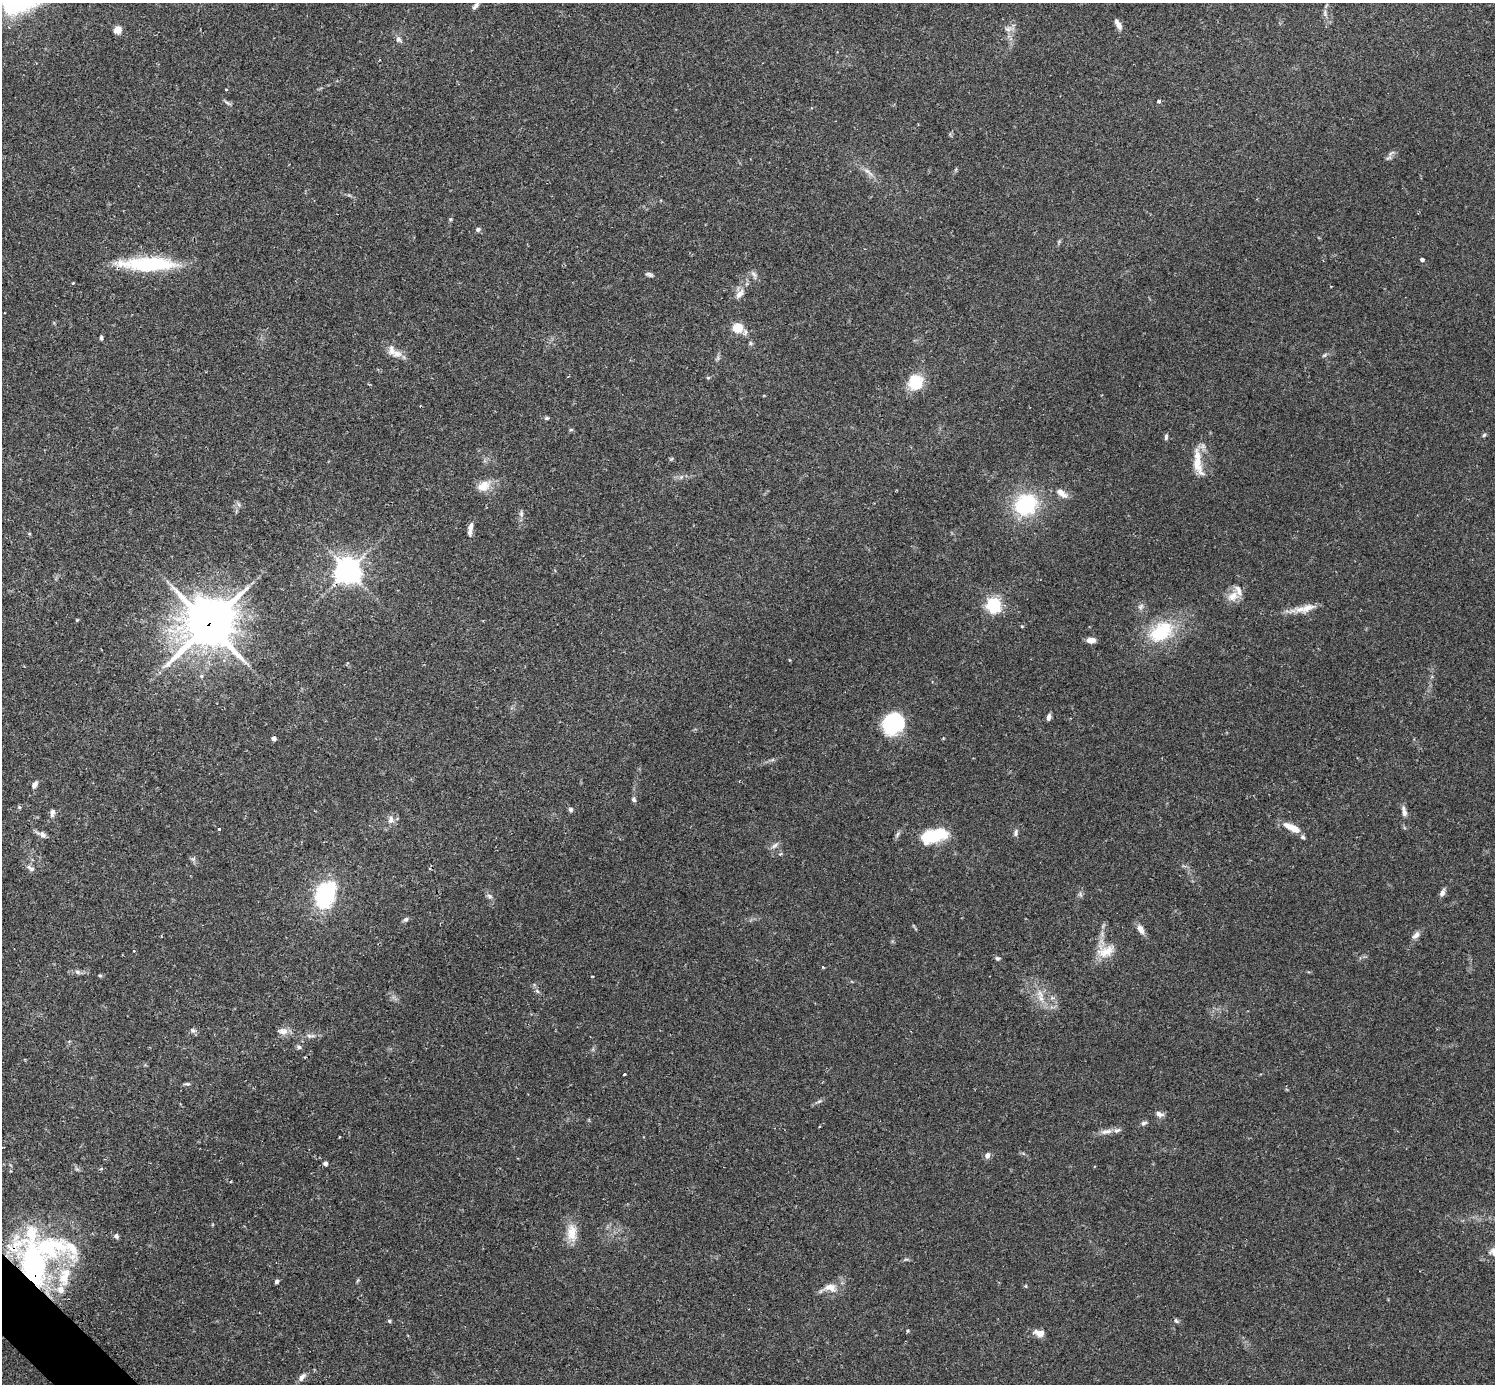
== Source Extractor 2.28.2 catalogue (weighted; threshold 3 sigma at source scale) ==
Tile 7 of 4 x 4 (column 3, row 2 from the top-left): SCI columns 3025-4517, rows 2955-4336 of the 6041 x 6040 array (HDU 1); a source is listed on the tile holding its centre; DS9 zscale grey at full resolution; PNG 1497 x 1386 px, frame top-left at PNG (2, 3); no overlay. Shown black and unused: <1% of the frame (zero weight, under 2 of 3 exposures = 2% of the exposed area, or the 3 px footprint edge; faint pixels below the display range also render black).
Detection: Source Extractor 2.28.2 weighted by HDU 2 'WHT'; one run over the whole footprint, this tile lists its part. Background 0.106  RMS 0.006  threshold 0.0269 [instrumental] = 3 sigma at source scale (4.5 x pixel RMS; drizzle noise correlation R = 1.50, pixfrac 1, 0.05/0.05 arcsec/px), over >= 5 px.
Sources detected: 127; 1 cosmic-ray / hot-pixel residue — not listed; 11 inside a brighter listed object's ellipse — not listed separately; the other 115 listed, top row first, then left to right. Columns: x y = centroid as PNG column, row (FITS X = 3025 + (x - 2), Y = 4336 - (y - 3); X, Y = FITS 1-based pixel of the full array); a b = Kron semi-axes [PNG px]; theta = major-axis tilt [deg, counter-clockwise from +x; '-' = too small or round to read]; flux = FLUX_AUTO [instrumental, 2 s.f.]
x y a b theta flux
15 4 24 12 4 36
476 5 14 5 57 2.2
1325 13 10 5 -84 1.8
1118 26 11 7 -52 2.5
118 29 5 5 - 18
1008 29 10 6 0 2.7
399 39 9 6 -35 1.8
226 90 3 3 - 0.98
1159 101 4 3 - 1.7
227 103 12 4 -33 1.3
812 108 4 2 - 0.39
1391 153 13 5 38 1.9
867 171 9 4 -19 1.6
450 219 5 5 - 0.71
478 229 5 5 - 1.5
1422 260 4 3 - 2
148 264 66 14 0 47
649 274 11 5 -18 1.5
754 275 13 6 -61 2.1
73 283 3 3 - 0.66
739 294 15 8 47 4.3
738 328 5 5 - 36
101 337 5 3 - 1.1
750 343 6 5 - 1
396 354 14 9 6 4.6
1324 355 8 5 28 1.2
708 378 5 4 - 0.69
915 382 20 18 57 15
547 418 6 5 - 0.94
571 430 6 4 -18 0.74
1484 435 5 5 - 0.92
1166 437 8 4 89 1.2
671 459 6 4 43 0.71
1197 463 30 12 -72 11
681 477 5 5 - 1.2
483 486 19 12 29 8.2
1062 493 17 8 -36 4.5
238 504 7 4 -70 1.2
1026 504 23 20 43 47
521 513 9 6 -88 1.7
471 526 11 6 78 2.6
29 534 5 3 - 0.54
348 570 9 8 - 550
1233 596 16 12 26 6.9
994 605 6 6 - 160
1141 607 9 7 40 1.9
1307 608 23 10 23 7
77 620 4 3 - 0.49
208 624 20 18 35 1900
1022 626 4 4 - 0.58
1161 632 37 23 35 33
1091 640 9 5 -3 4.9
790 660 5 3 - 0.48
201 676 5 5 - 1.1
1049 717 7 5 74 2.2
893 723 24 20 43 38
274 738 4 4 - 2.9
34 785 8 5 54 2.8
634 799 7 6 - 1.3
19 807 5 4 - 0.68
571 810 6 5 - 1.3
1404 811 14 6 -75 3.3
52 812 10 6 79 2.5
391 820 12 8 82 3.3
1292 827 23 8 -26 7.8
219 829 3 3 - 0.67
1016 833 9 6 80 1.8
42 835 14 7 -27 2.9
934 836 25 11 15 32
775 845 12 5 34 2.1
780 854 6 3 31 0.66
30 868 12 6 -33 2.3
1442 893 10 6 68 2.3
1080 894 7 4 -57 1.1
325 895 33 22 69 44
489 896 8 6 -33 1.8
406 919 7 6 - 1.4
1141 929 13 7 -62 3.9
1416 935 11 7 44 2.8
1106 951 25 15 20 11
997 958 6 5 - 1.3
77 972 8 5 -28 1.7
100 976 5 4 - 0.75
592 976 3 2 - 0.46
537 991 7 4 -45 1.3
1041 998 11 6 -74 3.9
192 1030 8 7 - 1.7
283 1031 13 9 0 3.9
310 1036 13 5 -5 2.3
299 1047 6 5 - 1.3
625 1074 3 3 - 1.2
187 1084 8 4 -3 1
819 1101 7 5 21 1.3
1159 1114 10 6 -19 2.5
1144 1123 8 5 16 1.5
820 1126 3 2 - 0.62
1106 1131 18 7 10 4
339 1137 3 2 - 0.51
987 1155 7 6 - 2.6
325 1163 4 4 - 2.3
77 1169 7 4 -33 1
572 1233 24 13 -87 9.9
116 1236 6 5 - 1.7
49 1247 52 33 -3 73
1494 1252 14 11 -26 5
906 1259 8 3 13 0.99
33 1265 31 15 -80 110
277 1281 5 4 - 1.5
830 1288 18 11 -13 7.1
61 1290 10 9 - 4.6
389 1321 5 4 - 0.92
1176 1321 8 5 -45 1.2
907 1331 5 3 - 0.61
1039 1333 13 8 -6 5.1
302 1377 12 6 51 3.1
Overlapping masked pixels (flux is a lower limit): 4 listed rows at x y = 148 264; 348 570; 208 624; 33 1265
Isophote crosses this tile's border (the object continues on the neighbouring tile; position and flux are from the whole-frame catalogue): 3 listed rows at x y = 15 4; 476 5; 1494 1252